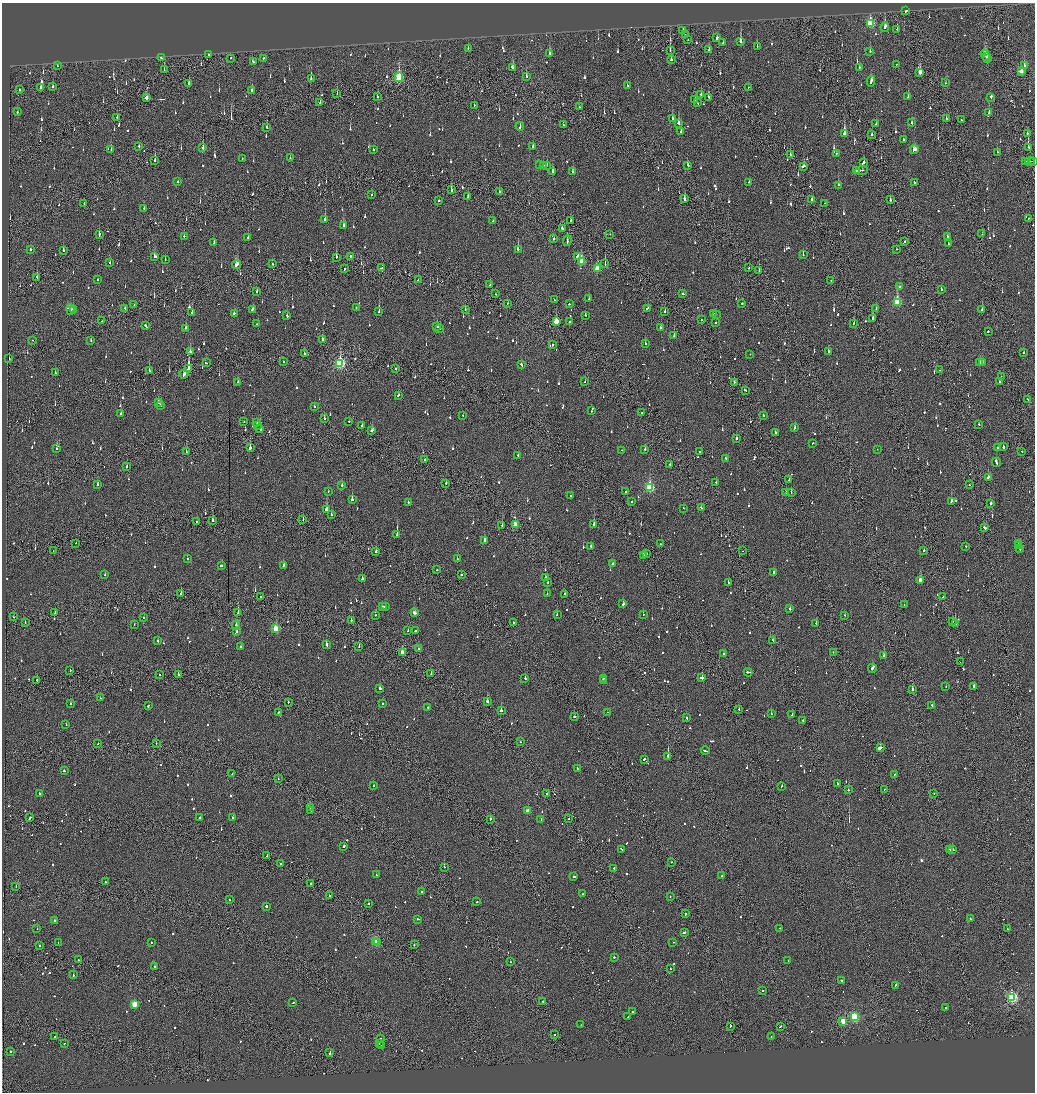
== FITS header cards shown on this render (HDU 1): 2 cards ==
NAXIS1  =                 2065
NAXIS2  =                 2180

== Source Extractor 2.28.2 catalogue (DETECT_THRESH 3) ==
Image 2065 x 2180 px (HDU 1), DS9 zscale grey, zoomed out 1/2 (1 PNG px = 2 x 2 image px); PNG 1037 x 1094 px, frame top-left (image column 1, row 2179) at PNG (2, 3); each listed source drawn as its Kron ellipse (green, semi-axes under 4 px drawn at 4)
Background -0.115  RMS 0.066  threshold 0.197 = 3 sigma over >= 5 px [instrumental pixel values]
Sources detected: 1312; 77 cannot appear on this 1/2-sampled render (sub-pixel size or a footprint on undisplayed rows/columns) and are neither listed nor drawn; of the other 1235, the 500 brightest by FLUX_AUTO listed and drawn (735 fainter detections omitted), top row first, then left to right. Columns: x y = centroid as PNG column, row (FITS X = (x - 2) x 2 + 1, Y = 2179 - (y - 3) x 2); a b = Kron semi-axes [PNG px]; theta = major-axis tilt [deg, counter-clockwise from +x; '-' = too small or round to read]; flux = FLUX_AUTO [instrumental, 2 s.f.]
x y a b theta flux
906 11 3 2 - 120
870 23 4 3 - 760
885 27 5 2 - 330
897 29 2 1 - 130
683 30 2 2 - 50
685 35 2 1 - 120
717 38 3 2 - 170
688 40 2 2 - 96
740 41 3 2 - 250
723 43 2 2 - 330
757 46 3 1 - 88
468 48 2 2 - 54
670 50 3 2 - 55
709 50 3 2 - 240
870 51 3 2 - 74
208 54 2 1 - 120
549 54 3 2 - 290
985 55 6 3 -71 270
986 57 2 1 - 100
161 58 2 2 - 59
230 58 2 1 - 63
264 58 2 2 - 68
987 59 3 2 - 150
671 60 3 2 - 69
253 62 3 2 - 98
897 64 2 1 - 60
57 66 2 2 - 57
1024 66 3 2 - 73
512 67 4 2 - 120
859 68 2 2 - 55
164 70 3 1 - 53
1021 71 4 2 - 130
920 72 3 2 - 150
526 76 3 2 - 65
399 77 5 3 - 1100
311 78 3 2 - 200
871 81 5 2 - 160
189 83 2 2 - 880
946 83 2 1 - 55
627 85 2 1 - 110
53 87 2 2 - 100
748 87 2 1 - 52
41 88 3 2 - 170
20 90 2 1 - 88
252 90 2 2 - 210
337 94 3 1 - 91
701 94 2 2 - 84
377 97 2 2 - 100
709 97 3 2 - 100
908 97 2 2 - 170
991 97 4 2 - 260
146 98 3 2 - 93
695 99 2 2 - 110
320 103 3 1 - 49
697 103 2 2 - 61
474 105 2 1 - 79
579 107 2 1 - 130
17 112 2 2 - 54
989 113 3 2 - 74
117 117 2 1 - 130
946 118 2 2 - 130
672 119 3 2 - 81
961 120 2 2 - 70
679 123 3 2 - 290
912 123 2 2 - 100
876 124 2 2 - 59
563 125 2 1 - 140
520 126 4 2 - 180
267 127 3 2 - 83
681 131 3 2 - 110
844 133 4 2 - 520
1027 133 2 2 - 83
872 134 2 2 - 68
903 139 3 2 - 130
139 146 2 2 - 73
533 147 3 2 - 67
1028 147 3 1 - 240
203 148 3 2 - 110
373 149 2 2 - 140
111 150 2 2 - 66
914 150 4 3 - 160
997 152 2 2 - 49
836 154 2 2 - 50
790 155 2 2 - 150
290 158 2 2 - 49
242 159 2 1 - 57
155 160 4 2 - 64
1030 161 5 2 - 180
1033 161 2 1 - 180
1026 162 2 1 - 64
863 163 3 2 - 120
540 165 3 2 - 150
543 165 2 2 - 50
547 165 3 2 - 50
688 165 3 2 - 62
803 166 4 2 - 250
856 170 3 1 - 120
862 170 6 2 4 320
552 171 4 2 - 160
573 172 2 2 - 100
177 182 2 2 - 83
749 182 2 2 - 69
914 182 2 2 - 49
838 185 2 2 - 110
451 190 3 2 - 190
499 191 2 1 - 150
371 195 2 2 - 110
468 197 3 2 - 73
684 199 4 2 - 110
812 200 3 2 - 88
890 200 2 2 - 110
439 201 2 2 - 110
84 203 2 2 - 66
825 203 2 1 - 61
144 208 2 2 - 120
1028 218 2 1 - 53
325 219 3 2 - 170
571 220 3 2 - 51
493 221 2 2 - 50
344 226 4 2 - 160
562 228 3 2 - 130
99 234 3 2 - 370
610 234 2 1 - 59
982 234 2 1 - 49
184 236 2 2 - 120
947 237 2 2 - 250
248 238 2 2 - 90
554 239 2 2 - 70
567 240 5 2 - 170
905 241 2 2 - 96
214 243 3 2 - 71
948 244 2 2 - 49
30 249 2 2 - 86
518 249 3 2 - 310
896 249 2 1 - 51
63 250 2 2 - 90
803 255 2 2 - 140
350 256 2 2 - 110
577 256 3 2 - 230
155 257 3 2 - 120
336 257 3 2 - 120
165 259 2 2 - 48
582 262 4 3 - 380
110 263 2 2 - 73
272 264 2 2 - 69
605 264 2 1 - 160
237 265 4 2 - 240
381 268 2 2 - 93
749 268 2 1 - 330
345 269 2 2 - 170
597 269 3 3 - 290
759 271 3 2 - 77
37 277 3 1 - 110
97 280 2 2 - 64
418 280 3 2 - 78
831 280 2 1 - 51
490 285 2 2 - 73
899 287 2 1 - 69
941 289 2 2 - 52
257 291 2 2 - 54
495 294 2 2 - 84
683 294 4 2 - 110
554 299 2 2 - 51
589 299 2 2 - 53
897 302 4 3 - 850
507 303 2 1 - 150
569 304 2 2 - 350
742 304 2 2 - 49
134 305 2 1 - 49
125 308 2 2 - 74
356 308 2 2 - 71
70 309 5 2 - 230
73 309 2 2 - 330
252 309 3 2 - 110
465 309 2 2 - 52
647 309 3 2 - 330
876 309 2 2 - 52
982 309 2 2 - 71
379 312 2 2 - 85
665 312 2 2 - 180
192 313 2 2 - 200
234 313 2 2 - 540
713 313 2 2 - 100
716 314 2 2 - 160
585 315 2 2 - 59
287 316 3 2 - 80
873 319 2 2 - 120
701 320 2 1 - 110
102 321 2 1 - 56
570 321 2 2 - 55
556 322 3 2 - 320
716 322 2 2 - 100
854 323 2 2 - 58
256 324 2 2 - 73
146 325 4 2 - 140
437 326 3 2 - 140
661 327 2 2 - 71
186 328 3 2 - 80
440 328 2 2 - 65
988 331 2 1 - 62
674 336 2 1 - 180
33 340 2 1 - 73
322 340 3 2 - 140
91 341 2 1 - 62
645 343 2 2 - 110
552 345 2 2 - 170
190 352 3 2 - 190
828 352 3 2 - 95
1023 352 2 2 - 100
304 354 2 2 - 85
750 354 2 2 - 50
9 359 2 1 - 54
283 362 2 2 - 69
982 362 2 2 - 110
206 363 2 1 - 180
340 363 4 3 - 1700
980 363 2 2 - 170
521 365 3 2 - 110
188 369 4 2 - 1400
395 369 2 2 - 170
149 370 3 2 - 190
940 370 2 2 - 61
55 373 2 2 - 51
184 374 4 2 - 140
1001 376 2 1 - 170
238 382 2 2 - 95
585 382 2 1 - 63
734 382 2 2 - 83
999 382 2 1 - 48
745 390 3 2 - 76
398 395 2 2 - 94
1028 399 2 2 - 65
158 402 2 2 - 260
161 405 3 2 - 160
314 406 2 2 - 120
592 411 2 2 - 78
642 413 2 1 - 49
121 414 2 2 - 61
763 415 2 2 - 49
463 416 2 2 - 55
324 418 2 2 - 81
348 421 3 2 - 58
244 422 2 1 - 69
257 423 3 2 - 87
979 424 2 2 - 53
258 425 2 1 - 53
362 425 2 2 - 110
795 428 2 2 - 79
260 429 3 2 - 520
372 430 3 2 - 91
775 432 2 2 - 100
736 438 2 2 - 230
813 443 2 1 - 79
1003 446 3 2 - 460
250 448 2 2 - 550
998 448 2 2 - 74
56 449 2 2 - 69
877 449 2 2 - 58
622 450 2 2 - 57
645 450 2 2 - 83
700 451 2 2 - 240
1022 451 2 2 - 92
186 452 3 2 - 100
518 455 2 2 - 76
726 459 3 2 - 120
425 460 2 1 - 130
996 462 5 2 - 200
670 464 2 2 - 66
127 467 2 2 - 72
988 477 3 2 - 180
789 480 3 1 - 80
446 483 2 2 - 100
716 483 2 1 - 66
97 485 2 2 - 220
342 485 2 2 - 97
969 485 2 1 - 75
649 487 4 3 - 1200
328 491 2 2 - 49
626 491 2 2 - 89
786 492 2 2 - 100
791 492 2 1 - 62
571 496 3 2 - 160
352 499 2 2 - 300
951 501 3 2 - 240
408 502 2 2 - 120
631 502 2 1 - 57
991 503 2 2 - 110
683 508 2 2 - 49
701 508 3 2 - 71
327 510 3 2 - 520
331 515 2 2 - 66
303 519 2 1 - 64
212 521 3 2 - 150
197 522 2 1 - 210
594 524 2 2 - 270
502 525 2 2 - 75
515 525 3 2 - 190
984 528 3 2 - 90
397 535 3 2 - 1700
485 540 4 2 - 190
76 543 2 1 - 70
1018 543 2 2 - 97
660 544 2 1 - 57
1019 545 2 2 - 120
591 546 2 2 - 94
966 546 2 2 - 71
1020 549 3 2 - 100
924 550 2 2 - 78
53 551 2 1 - 66
742 551 2 2 - 71
376 552 2 2 - 140
646 554 2 2 - 65
643 555 2 2 - 61
187 558 2 2 - 74
457 558 2 2 - 50
613 563 3 2 - 260
221 565 3 2 - 160
283 566 3 2 - 180
437 570 2 2 - 65
774 572 3 2 - 80
461 574 2 2 - 64
105 575 2 2 - 51
546 578 3 2 - 67
362 579 2 2 - 270
920 580 3 2 - 760
548 582 2 2 - 56
728 582 2 2 - 63
181 593 2 2 - 210
547 594 2 2 - 52
564 594 2 2 - 130
260 597 2 2 - 120
943 597 2 2 - 54
623 604 2 2 - 310
904 605 2 2 - 49
382 606 2 1 - 50
385 607 2 2 - 240
789 609 2 2 - 120
55 612 2 2 - 75
238 612 2 2 - 130
414 613 3 2 - 180
557 614 2 2 - 62
643 614 2 1 - 55
375 615 2 1 - 73
844 615 2 2 - 51
13 617 2 2 - 54
144 617 2 1 - 49
351 620 2 2 - 97
25 622 2 1 - 62
952 622 2 2 - 170
513 623 2 2 - 88
816 623 2 2 - 76
955 624 2 1 - 510
134 625 2 2 - 70
236 625 5 2 - 99
276 628 3 3 - 560
408 631 2 1 - 110
416 631 2 2 - 420
237 632 2 2 - 430
157 641 2 2 - 83
773 641 4 2 - 210
326 644 3 2 - 180
359 646 2 2 - 54
241 647 2 2 - 140
418 649 2 2 - 110
402 652 3 2 - 210
833 652 2 2 - 56
724 654 2 2 - 49
884 656 3 2 - 170
960 662 2 1 - 59
872 668 4 2 - 250
70 670 2 2 - 64
748 672 4 2 - 150
431 673 2 2 - 410
160 675 2 1 - 70
178 675 2 2 - 54
525 678 2 2 - 51
603 678 2 2 - 65
702 678 3 2 - 330
37 680 2 2 - 110
603 681 4 2 - 180
946 687 2 2 - 75
974 687 3 2 - 420
380 688 2 2 - 190
912 689 2 2 - 300
100 698 2 2 - 53
487 701 3 2 - 93
288 702 2 2 - 48
383 703 2 2 - 51
70 704 2 2 - 77
148 705 3 2 - 100
932 705 2 2 - 60
428 707 2 2 - 63
739 709 2 1 - 110
501 711 2 2 - 340
279 712 2 2 - 85
607 712 2 1 - 87
771 714 2 2 - 77
792 715 2 2 - 54
574 716 2 2 - 58
686 718 2 2 - 74
803 720 2 2 - 390
66 724 2 2 - 63
521 742 2 1 - 82
156 743 2 1 - 79
98 744 2 2 - 85
880 748 4 2 - 4300
705 751 4 2 - 110
668 756 2 2 - 990
644 759 3 2 - 51
577 768 2 2 - 59
64 771 2 2 - 66
232 774 2 1 - 84
894 774 2 2 - 55
278 778 2 1 - 55
837 784 3 2 - 150
373 785 2 2 - 50
782 786 2 2 - 73
885 789 2 1 - 78
848 790 2 2 - 110
934 793 2 1 - 54
40 794 2 2 - 55
547 794 2 2 - 79
310 808 3 2 - 81
311 810 2 2 - 110
527 811 2 2 - 120
200 817 2 2 - 49
30 818 3 2 - 97
233 818 2 2 - 280
490 819 3 2 - 130
569 819 2 1 - 56
541 820 3 2 - 330
344 846 2 2 - 220
622 849 4 2 - 200
950 849 2 2 - 61
953 850 2 1 - 240
267 855 3 2 - 66
671 862 2 1 - 64
281 864 2 1 - 99
444 867 2 2 - 250
614 868 2 2 - 140
376 875 2 2 - 210
574 876 3 2 - 82
722 876 2 2 - 58
105 882 2 2 - 53
310 883 2 1 - 96
16 886 2 1 - 110
422 892 2 2 - 100
583 894 2 2 - 400
329 895 2 2 - 53
670 897 2 2 - 51
229 900 2 2 - 67
477 902 2 1 - 260
368 904 2 2 - 200
266 906 2 2 - 180
686 914 3 2 - 120
418 919 3 2 - 55
970 919 2 2 - 120
55 921 2 2 - 420
780 928 2 2 - 53
37 929 2 2 - 58
1007 929 2 1 - 50
684 932 3 1 - 550
376 941 3 3 - 920
151 942 2 2 - 66
673 942 2 2 - 90
58 943 2 1 - 320
378 943 2 1 - 100
414 945 2 2 - 85
39 946 2 2 - 50
614 957 2 2 - 110
78 960 2 2 - 69
788 960 2 2 - 73
510 962 2 1 - 62
154 967 2 2 - 57
670 969 2 2 - 56
73 974 3 1 - 150
841 981 2 2 - 99
895 985 3 2 - 130
762 990 2 2 - 56
1012 997 3 3 - 2000
543 1001 2 2 - 160
293 1003 2 2 - 58
134 1004 3 3 - 420
945 1008 2 1 - 92
632 1012 2 2 - 170
628 1017 3 1 - 130
854 1017 3 3 - 1200
843 1021 3 3 - 290
581 1025 2 2 - 71
730 1026 3 1 - 68
780 1026 2 2 - 96
555 1035 2 2 - 120
771 1036 2 2 - 54
55 1037 2 2 - 240
381 1038 2 2 - 75
379 1043 2 2 - 56
64 1044 2 2 - 85
382 1046 2 1 - 86
11 1051 2 2 - 240
330 1052 3 2 - 150
At the frame edge (FLAGS 8, measured only in part): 1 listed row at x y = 1033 161
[735 fainter detections neither listed nor drawn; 77 sub-pixel or undisplayed-footprint detections neither listed nor drawn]